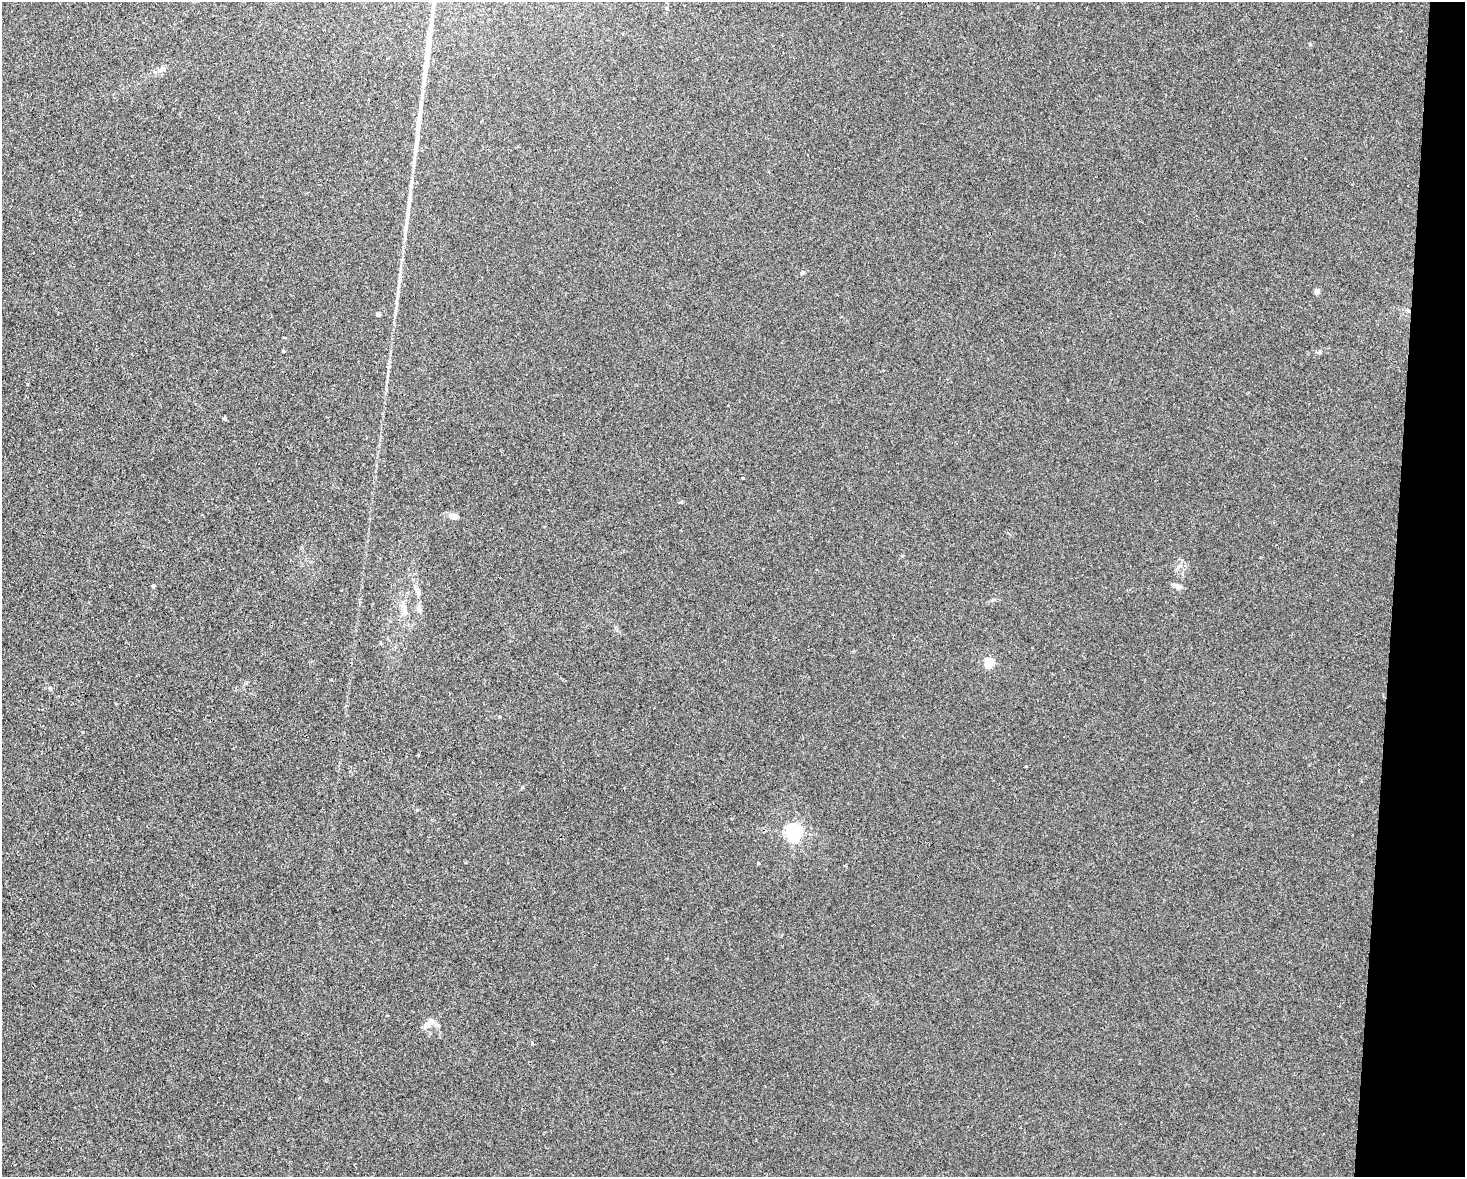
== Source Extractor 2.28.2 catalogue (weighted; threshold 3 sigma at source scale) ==
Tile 6 of 3 x 4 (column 3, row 2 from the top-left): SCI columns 3041-4503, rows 2367-3541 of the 4725 x 4717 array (HDU 1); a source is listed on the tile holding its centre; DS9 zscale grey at full resolution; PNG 1467 x 1179 px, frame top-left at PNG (2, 2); no overlay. Shown black and unused: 5% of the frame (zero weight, under 2 of 3 exposures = <1% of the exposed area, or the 3 px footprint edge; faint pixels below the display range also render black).
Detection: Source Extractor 2.28.2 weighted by HDU 2 'WHT'; one run over the whole footprint, this tile lists its part. Background 0.0324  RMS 0.0057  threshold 0.0256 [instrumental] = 3 sigma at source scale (4.5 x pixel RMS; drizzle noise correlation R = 1.50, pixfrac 1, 0.05/0.05 arcsec/px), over >= 5 px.
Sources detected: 20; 2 long thin detections or spike segments (spike, bleed or trail) — not listed; the other 18 listed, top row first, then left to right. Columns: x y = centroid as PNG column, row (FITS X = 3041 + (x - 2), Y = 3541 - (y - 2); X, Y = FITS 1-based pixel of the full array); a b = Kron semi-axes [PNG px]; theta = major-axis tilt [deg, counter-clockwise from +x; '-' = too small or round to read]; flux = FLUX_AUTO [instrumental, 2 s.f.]
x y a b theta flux
161 69 11 5 38 2.1
803 272 4 4 - 1.9
1317 291 4 4 - 4.7
397 297 17 3 81 2.6
378 314 4 4 - 2.9
1319 352 7 4 44 0.89
224 418 4 3 - 1.8
743 478 3 3 - 0.85
454 516 11 6 -13 3.2
153 586 5 4 - 0.65
1177 586 11 7 -20 2.6
417 591 17 7 -68 3.5
404 611 17 8 -82 5.4
989 662 5 5 - 36
1026 766 2 2 - 0.44
794 832 6 6 - 190
758 863 3 3 - 0.69
428 1024 20 8 36 4.5
Unlisted compact peaks at least as high as the median listed source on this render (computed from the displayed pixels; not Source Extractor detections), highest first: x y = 681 502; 283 351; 417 810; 1310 44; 50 688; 532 1043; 522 787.